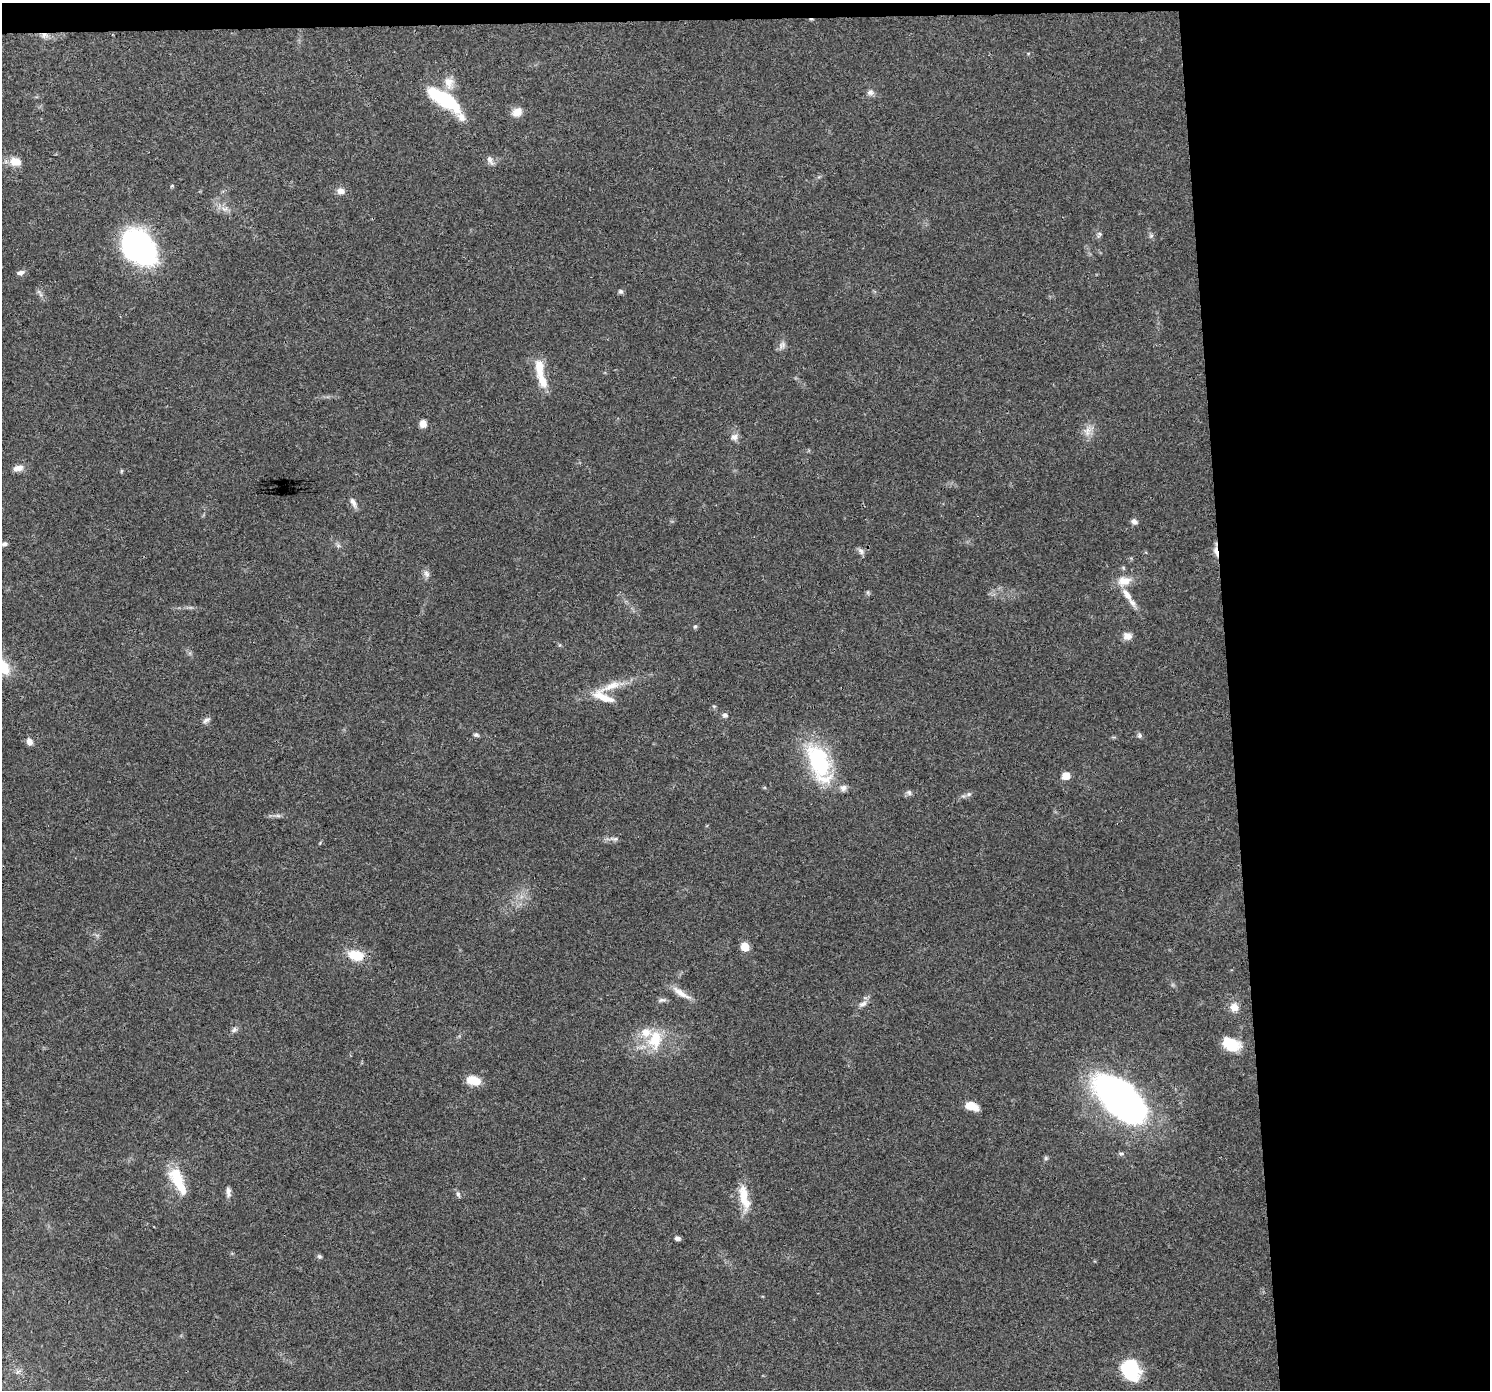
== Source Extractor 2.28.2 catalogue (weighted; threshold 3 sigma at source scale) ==
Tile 3 of 3 x 3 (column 3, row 1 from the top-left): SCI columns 2977-4464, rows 2815-4202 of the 4464 x 4205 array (HDU 1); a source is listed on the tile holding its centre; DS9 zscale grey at full resolution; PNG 1492 x 1392 px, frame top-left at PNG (2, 3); no overlay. Shown black and unused: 19% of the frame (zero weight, under 3 of 4 exposures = <1% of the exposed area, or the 3 px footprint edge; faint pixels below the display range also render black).
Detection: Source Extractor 2.28.2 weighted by HDU 2 'WHT'; one run over the whole footprint, this tile lists its part. Background 0.0497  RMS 0.0039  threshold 0.0177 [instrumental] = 3 sigma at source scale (4.5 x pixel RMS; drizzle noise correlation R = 1.50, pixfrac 1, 0.0396/0.0396 arcsec/px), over >= 5 px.
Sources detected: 73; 1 inside a brighter object's white glare — not listed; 7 inside a brighter listed object's ellipse — not listed separately; the other 65 listed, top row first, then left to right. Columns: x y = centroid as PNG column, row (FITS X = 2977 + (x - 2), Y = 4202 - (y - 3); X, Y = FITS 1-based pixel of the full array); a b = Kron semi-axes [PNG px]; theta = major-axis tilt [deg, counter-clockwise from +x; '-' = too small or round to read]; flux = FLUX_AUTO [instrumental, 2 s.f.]
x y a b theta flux
44 35 11 7 0 2.2
449 83 18 12 -81 4.7
870 92 9 8 - 1.5
444 99 39 13 -32 30
517 112 10 8 38 4.5
490 160 15 6 -63 1.7
15 162 14 10 -16 4.9
341 191 9 8 - 2.5
224 209 10 7 -5 1.9
1099 234 8 6 64 0.94
1151 236 7 4 19 0.67
139 248 37 25 -50 86
20 273 10 6 12 1.4
620 291 7 6 - 0.84
782 345 10 9 - 1.8
539 367 25 11 -86 7.1
423 424 8 7 - 2.7
1088 431 17 6 79 2.9
734 437 10 8 -26 2.1
18 468 13 8 12 2.5
353 502 14 6 -65 1.9
1134 522 8 6 -29 1.5
4 544 6 5 - 1.1
338 545 7 4 -19 0.76
861 551 10 7 -45 1.4
1216 551 16 5 -78 2.3
426 574 10 7 -67 1.7
1124 581 20 13 10 5.6
868 592 6 4 72 0.61
1127 595 22 8 -55 5.1
695 626 6 5 - 0.63
1127 636 11 9 -8 2.6
612 686 35 10 22 7.9
725 715 6 6 - 1.2
206 720 11 6 31 1.4
476 735 7 5 -18 0.79
1140 736 6 6 - 0.89
29 741 8 6 -67 2.3
818 761 49 26 -65 36
1066 776 7 6 - 5.3
909 792 8 6 -56 1.1
969 794 8 6 15 1.2
278 816 7 4 -19 0.8
615 839 9 6 1 1.1
745 947 9 7 -47 4.9
356 955 19 12 -13 9
681 993 30 7 -32 4.2
662 1000 11 5 6 1.1
863 1004 13 7 26 1.9
1234 1007 10 10 - 3.8
234 1030 9 6 30 1.2
655 1039 29 19 82 13
1228 1042 23 13 -13 8.3
473 1080 18 11 -14 5.6
1121 1100 61 30 -43 150
972 1106 14 8 -20 4.8
1121 1153 8 4 8 0.72
1046 1158 6 5 - 0.7
177 1179 28 14 -67 14
228 1192 13 6 -85 1.8
458 1194 8 5 -75 0.92
744 1197 36 11 -79 8.9
677 1238 6 5 - 1.2
319 1256 7 6 - 0.8
1129 1369 24 17 -50 21
Overlapping masked pixels (flux is a lower limit): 2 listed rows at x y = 44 35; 1216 551